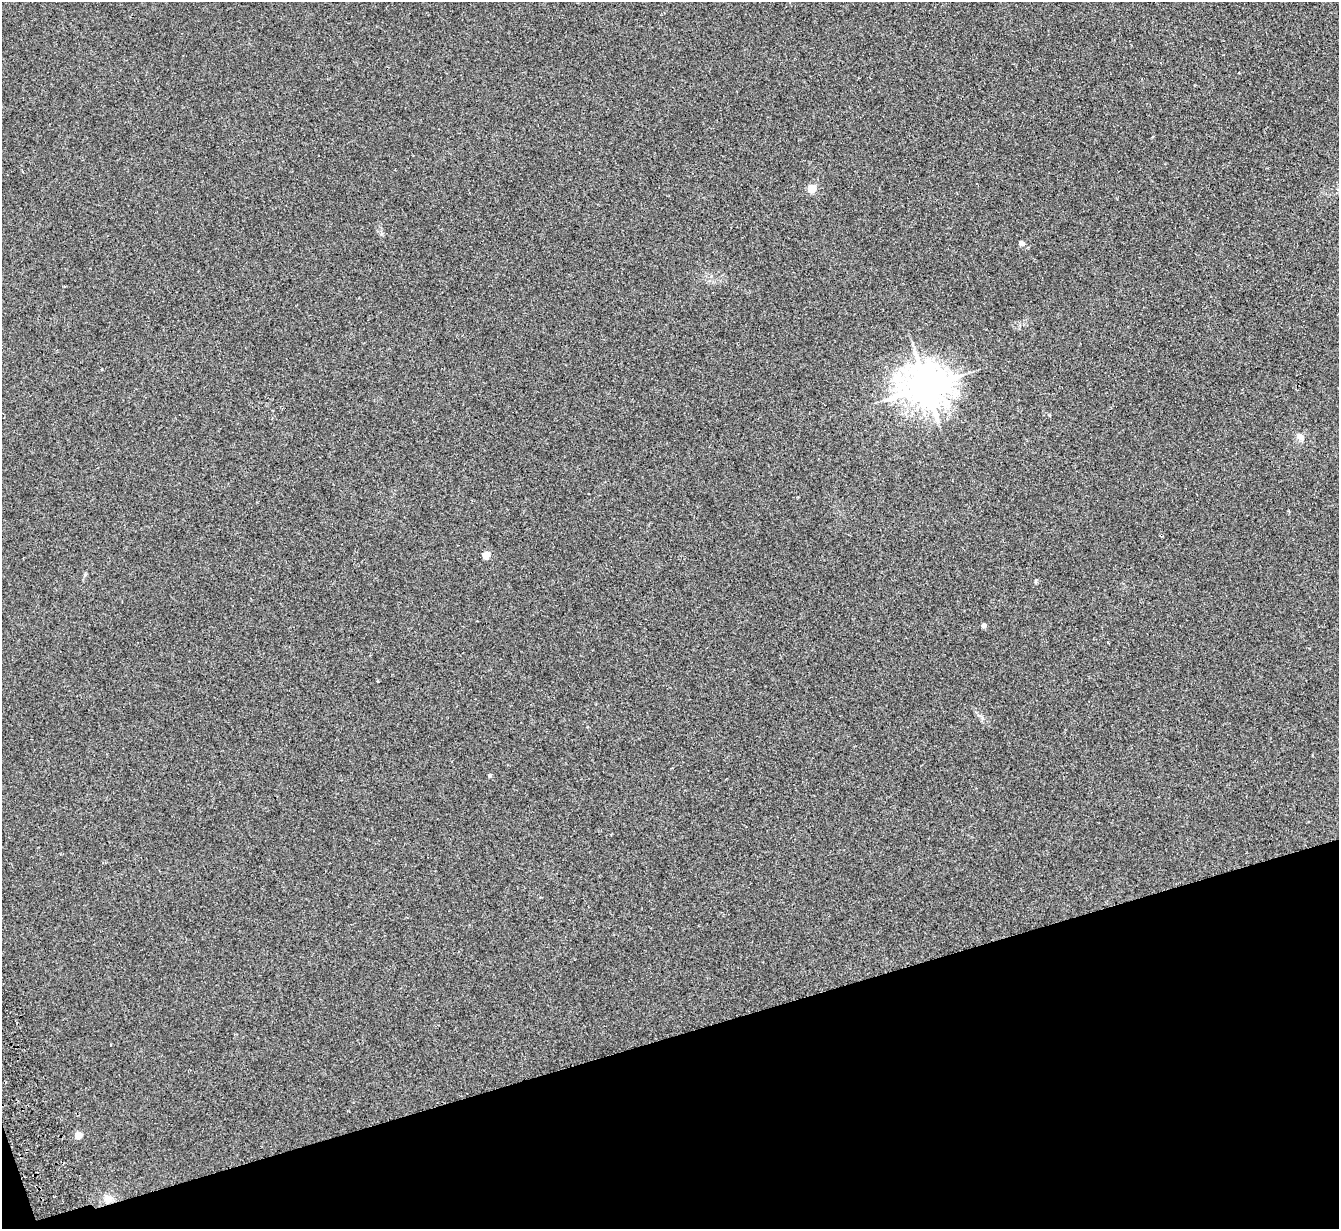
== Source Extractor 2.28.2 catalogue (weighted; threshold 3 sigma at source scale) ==
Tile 14 of 4 x 4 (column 2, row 4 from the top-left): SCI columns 1394-2730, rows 172-1398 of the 5459 x 5375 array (HDU 1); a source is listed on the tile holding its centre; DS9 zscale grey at full resolution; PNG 1341 x 1231 px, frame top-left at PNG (2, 2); no overlay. Shown black and unused: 16% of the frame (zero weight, under 2 of 3 exposures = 3% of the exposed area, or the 3 px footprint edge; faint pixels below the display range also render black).
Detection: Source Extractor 2.28.2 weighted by HDU 2 'WHT'; one run over the whole footprint, this tile lists its part. Background 0.0807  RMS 0.0082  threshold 0.037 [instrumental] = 3 sigma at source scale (4.5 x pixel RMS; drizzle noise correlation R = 1.50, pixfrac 1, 0.05/0.05 arcsec/px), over >= 5 px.
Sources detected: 9; all 9 listed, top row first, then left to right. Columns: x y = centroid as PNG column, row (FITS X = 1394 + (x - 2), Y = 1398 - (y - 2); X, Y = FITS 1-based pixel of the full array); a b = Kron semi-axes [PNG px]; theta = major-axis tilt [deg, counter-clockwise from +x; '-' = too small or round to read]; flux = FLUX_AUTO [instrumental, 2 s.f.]
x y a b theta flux
812 188 5 5 - 28
1021 243 7 5 0 2.8
926 386 13 11 6 2300
1300 436 13 7 -46 3.5
486 555 4 4 - 21
984 625 4 4 - 3.7
489 775 4 4 - 1.5
78 1135 5 4 - 14
108 1199 12 9 10 5.9